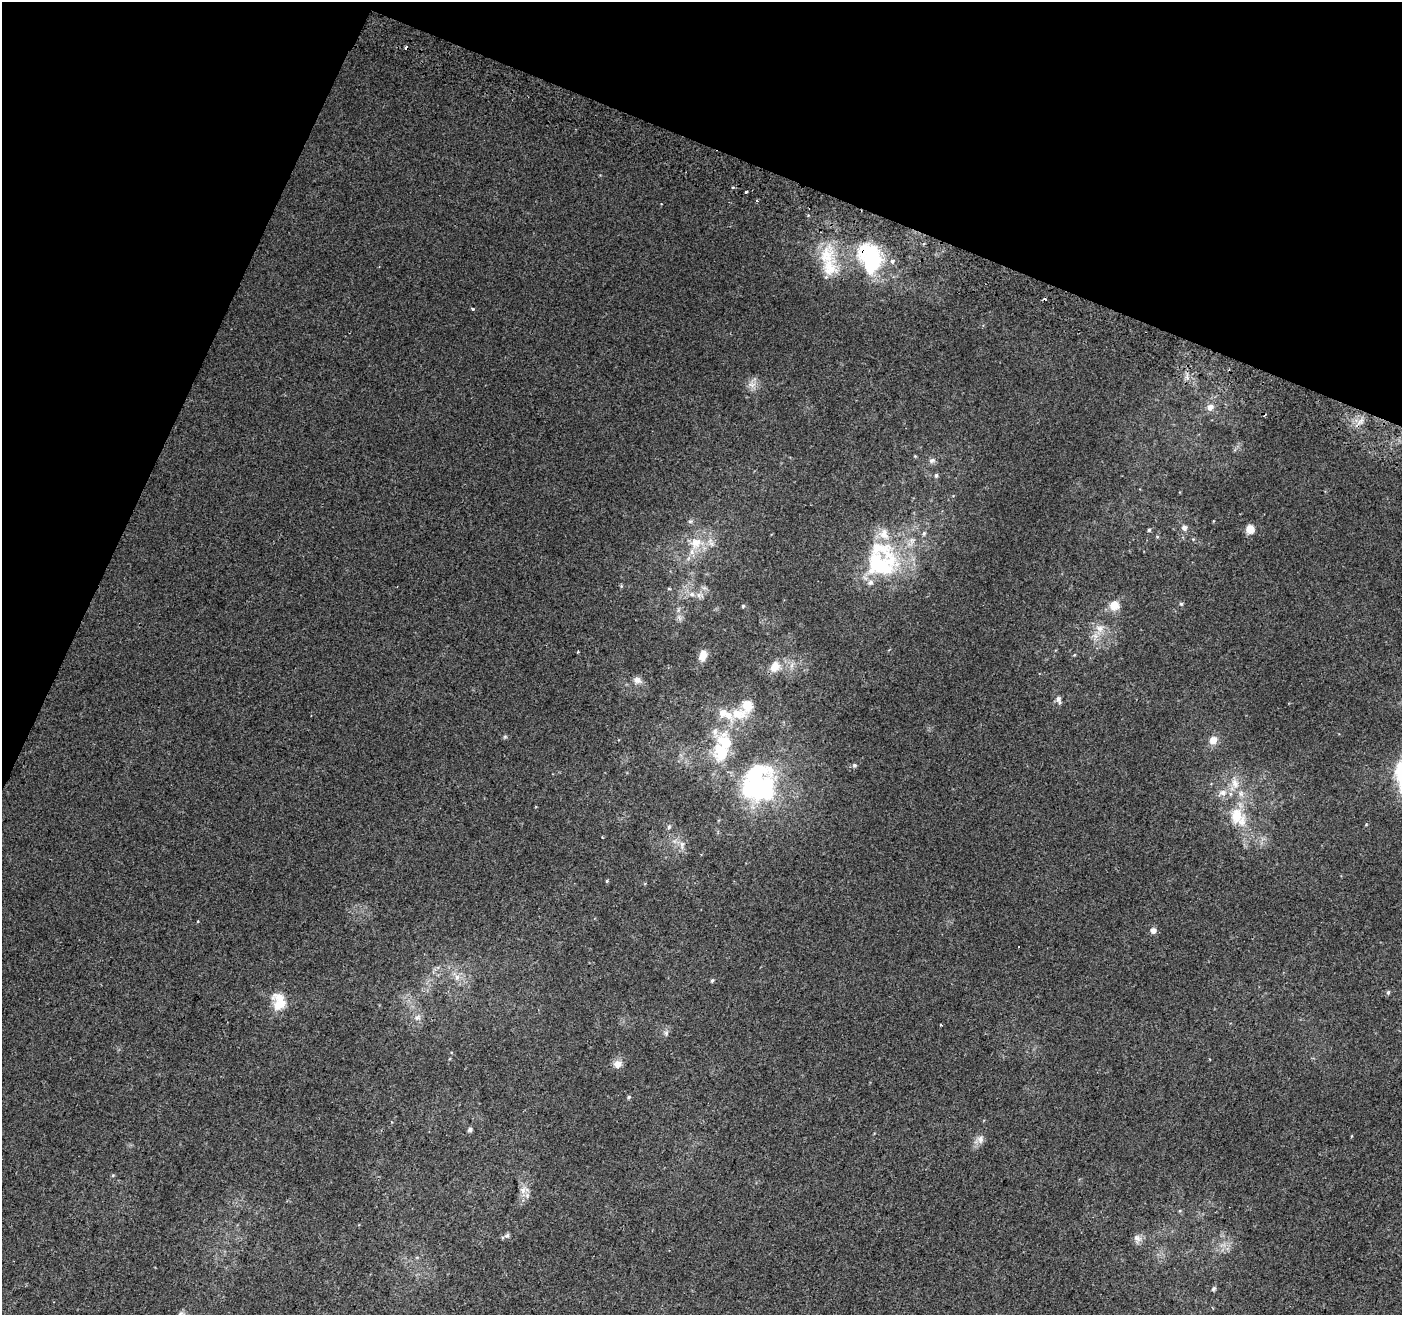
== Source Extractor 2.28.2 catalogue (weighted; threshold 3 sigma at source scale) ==
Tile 2 of 4 x 4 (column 2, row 1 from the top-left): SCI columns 1426-2825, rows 4251-5563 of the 5644 x 5810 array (HDU 1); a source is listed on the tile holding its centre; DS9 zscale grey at full resolution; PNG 1404 x 1317 px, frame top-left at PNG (2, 2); no overlay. Shown black and unused: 20% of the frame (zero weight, under 2 of 3 exposures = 2% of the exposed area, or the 3 px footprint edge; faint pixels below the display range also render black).
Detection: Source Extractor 2.28.2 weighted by HDU 2 'WHT'; one run over the whole footprint, this tile lists its part. Background 0.0104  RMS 0.004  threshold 0.0181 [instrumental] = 3 sigma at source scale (4.5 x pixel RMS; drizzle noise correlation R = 1.50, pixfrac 1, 0.0396/0.0396 arcsec/px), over >= 5 px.
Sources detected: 79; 2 inside a brighter object's white glare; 4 cosmic-ray / hot-pixel residue — not listed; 12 inside a brighter listed object's ellipse — not listed separately; the other 61 listed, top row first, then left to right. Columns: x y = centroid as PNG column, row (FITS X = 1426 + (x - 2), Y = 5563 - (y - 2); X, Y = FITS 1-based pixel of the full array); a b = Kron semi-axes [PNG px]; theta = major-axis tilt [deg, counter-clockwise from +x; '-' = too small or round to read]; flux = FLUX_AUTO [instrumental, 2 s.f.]
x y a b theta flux
733 187 3 3 - 0.59
746 192 3 3 - 1.9
661 204 2 2 - 0.31
826 255 33 19 69 14
870 259 37 24 -72 33
473 309 4 3 - 0.69
752 385 10 6 -6 2.1
1210 407 8 7 - 2.3
932 460 9 7 22 1.3
936 475 6 5 - 0.84
1184 527 6 5 - 1.8
1250 529 10 10 - 3.4
1149 530 4 4 - 0.55
924 533 7 5 60 0.83
1193 539 4 4 - 0.38
696 543 16 15 - 7.7
880 565 45 31 -4 38
621 586 5 4 - 0.44
669 589 5 3 - 0.34
692 594 6 6 - 1.3
699 595 7 6 - 1.3
1181 604 5 4 - 0.72
1114 605 14 13 - 4.2
743 606 4 4 - 0.5
1100 628 12 9 -16 3.3
703 656 14 9 68 3.6
792 665 7 4 71 1.1
775 666 15 13 56 4.6
637 680 11 9 -24 2.1
1058 700 11 6 -73 1.7
738 714 24 15 -2 9.9
505 737 6 4 0 0.57
1213 740 6 6 - 5.1
721 752 32 24 -89 18
854 765 5 5 - 0.77
1235 783 15 10 -81 4.5
758 789 35 28 0 50
1223 793 10 8 3 2.6
1237 817 25 17 -51 12
669 827 7 5 68 0.77
602 837 3 2 - 0.34
682 845 10 6 85 1.9
607 881 4 4 - 0.42
198 921 3 3 - 1.2
1153 930 5 5 - 2.3
457 977 8 6 76 1.8
712 981 5 4 - 0.58
1388 992 5 4 - 0.76
278 1005 19 18 - 7.1
417 1018 9 7 42 1.8
940 1025 3 3 - 1
666 1033 7 6 - 1
618 1064 11 9 33 2.8
629 1097 5 4 - 0.66
470 1130 5 4 - 1.2
980 1139 12 9 78 2.2
113 1175 5 3 - 0.39
523 1190 11 8 62 2.7
507 1235 8 6 41 0.98
1137 1238 13 8 -31 1.9
1213 1289 5 4 - 0.83
Overlapping masked pixels (flux is a lower limit): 1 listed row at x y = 870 259